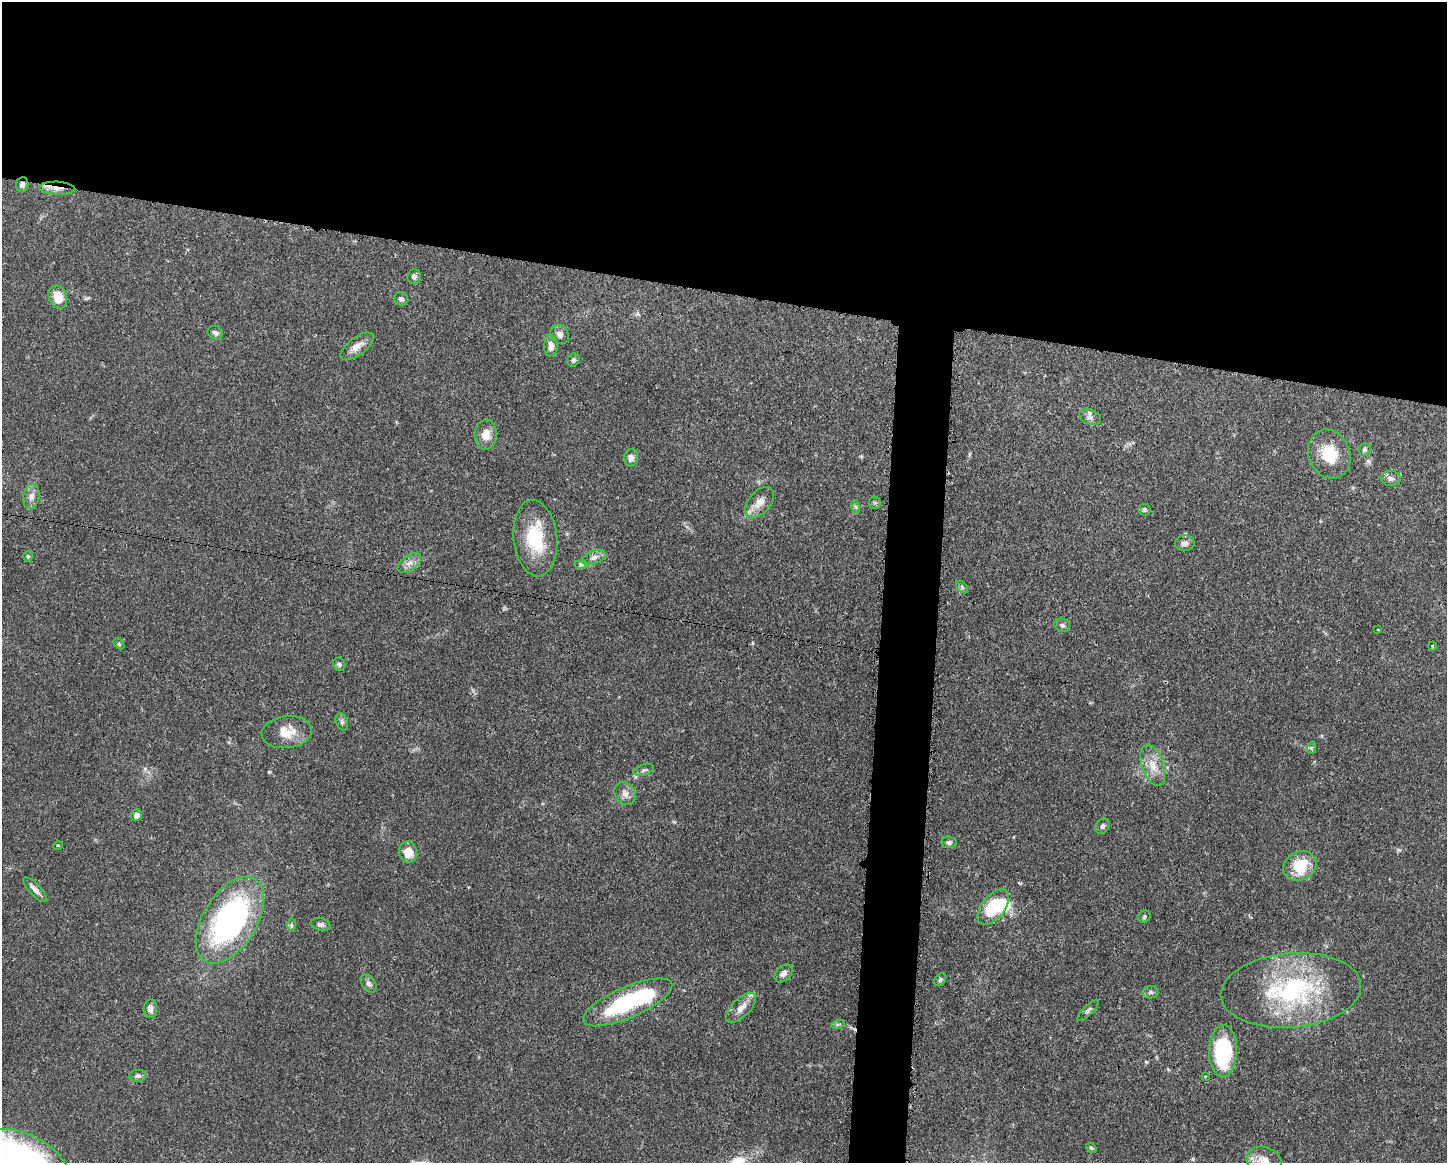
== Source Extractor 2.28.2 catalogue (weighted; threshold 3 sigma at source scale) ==
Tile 2 of 3 x 4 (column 2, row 1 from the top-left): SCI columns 1561-3005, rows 3485-4645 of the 4681 x 4647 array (HDU 1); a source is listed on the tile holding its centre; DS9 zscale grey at full resolution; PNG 1449 x 1165 px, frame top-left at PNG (2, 2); each listed source drawn as its Kron ellipse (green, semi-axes under 4 px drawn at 4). Shown black and unused: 28% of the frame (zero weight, under 3 of 4 exposures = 1% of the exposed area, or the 3 px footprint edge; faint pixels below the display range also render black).
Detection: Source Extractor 2.28.2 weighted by HDU 2 'WHT'; one run over the whole footprint, this tile lists its part. Background 0.0413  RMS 0.0028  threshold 0.0125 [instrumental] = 3 sigma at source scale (4.5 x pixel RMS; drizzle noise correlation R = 1.50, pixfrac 1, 0.05/0.05 arcsec/px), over >= 5 px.
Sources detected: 70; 1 inside a brighter object's white glare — neither listed nor drawn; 2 inside a brighter listed object's ellipse — not listed separately; the other 67 listed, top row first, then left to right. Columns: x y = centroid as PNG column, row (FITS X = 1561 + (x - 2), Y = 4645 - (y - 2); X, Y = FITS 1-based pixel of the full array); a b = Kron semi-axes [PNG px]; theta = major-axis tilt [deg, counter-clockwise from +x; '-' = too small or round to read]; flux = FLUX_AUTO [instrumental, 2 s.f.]
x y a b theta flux
22 184 8 6 83 1
57 188 18 6 -3 2.2
414 276 7 6 - 1
58 297 12 9 -71 4.4
401 299 7 6 - 0.72
215 333 8 6 -32 0.89
560 334 10 8 -53 1.3
357 346 20 9 36 2.5
551 346 11 6 89 2
573 360 7 6 - 0.69
1090 417 11 7 -24 1.2
486 435 15 11 86 3.2
1364 450 6 6 - 0.59
1329 454 25 20 -67 8.8
631 458 8 7 - 1.6
1391 478 10 7 -5 1.2
31 496 12 8 79 1.7
760 502 18 11 49 3
875 503 6 6 - 0.5
856 507 6 4 -71 0.49
1145 510 6 5 - 0.58
535 538 38 22 -84 14
1185 543 10 7 3 1.3
28 556 5 4 - 0.4
594 557 12 6 22 1.4
409 563 13 7 36 1.7
581 564 7 4 -1 0.52
962 587 7 4 -47 0.55
1062 625 8 6 -23 0.71
1378 630 2 2 - 0.22
119 644 6 4 -45 0.34
1432 646 4 3 - 0.25
339 664 6 6 - 0.65
342 722 9 6 -72 0.69
287 732 25 16 7 5.2
1311 748 6 4 71 0.38
1153 765 22 10 -70 4.2
644 770 10 5 18 0.79
625 793 12 10 -58 1.8
136 815 6 5 - 1.5
1103 826 8 6 53 0.72
949 842 8 6 -4 0.75
58 845 5 3 - 0.25
408 852 10 9 - 4.3
1300 866 17 14 30 9.1
35 890 16 5 -46 1.5
993 907 21 11 52 14
1144 917 6 5 - 0.44
230 920 48 27 58 64
320 924 10 6 -11 0.85
291 925 7 4 -90 0.48
783 973 10 7 45 1.4
940 980 7 5 51 0.55
369 984 10 6 -52 0.99
1291 990 70 37 5 41
1151 992 8 6 1 0.72
628 1002 48 15 24 26
741 1008 19 9 45 2.7
150 1009 9 6 88 1.3
1088 1010 14 4 44 0.74
838 1024 7 4 18 0.48
1223 1051 26 14 88 24
138 1076 8 6 4 0.76
1205 1076 3 2 - 0.25
1091 1148 5 4 - 0.36
22 1161 49 27 -25 98
1264 1161 18 13 -19 3.4
Overlapping masked pixels (flux is a lower limit): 3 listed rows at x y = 22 184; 57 188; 287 732
Isophote crosses this tile's border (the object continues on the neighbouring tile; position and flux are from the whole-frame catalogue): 2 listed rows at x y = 22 1161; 1264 1161